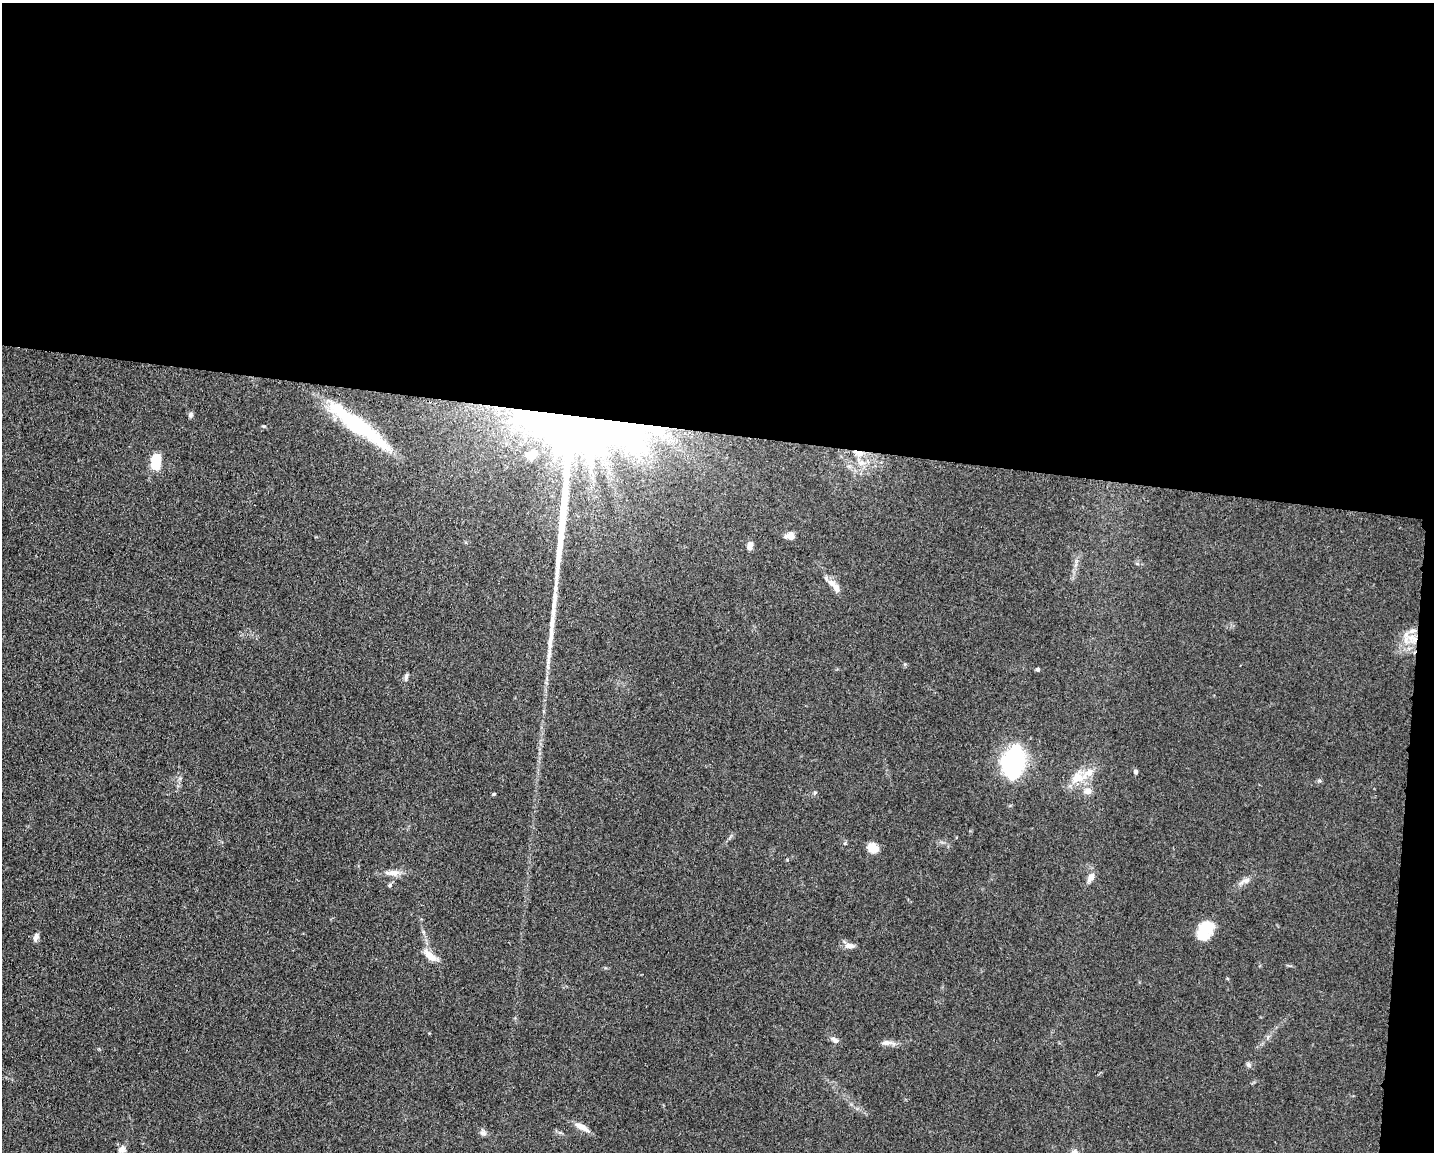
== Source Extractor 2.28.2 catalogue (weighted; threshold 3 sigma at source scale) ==
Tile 3 of 3 x 4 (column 3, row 1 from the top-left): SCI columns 3091-4522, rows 3461-4610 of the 4639 x 4618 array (HDU 1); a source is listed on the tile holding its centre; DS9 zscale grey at full resolution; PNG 1436 x 1154 px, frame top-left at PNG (2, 3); no overlay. Shown black and unused: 39% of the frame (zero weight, under 3 of 5 exposures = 1% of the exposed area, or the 3 px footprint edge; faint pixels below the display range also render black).
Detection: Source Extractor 2.28.2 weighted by HDU 2 'WHT'; one run over the whole footprint, this tile lists its part. Background 0.0763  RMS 0.0066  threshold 0.0295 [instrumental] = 3 sigma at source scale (4.5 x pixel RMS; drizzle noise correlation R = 1.50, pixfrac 1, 0.05/0.05 arcsec/px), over >= 5 px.
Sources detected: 42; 4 inside a brighter object's white glare — not listed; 4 inside a brighter listed object's ellipse — not listed separately; the other 34 listed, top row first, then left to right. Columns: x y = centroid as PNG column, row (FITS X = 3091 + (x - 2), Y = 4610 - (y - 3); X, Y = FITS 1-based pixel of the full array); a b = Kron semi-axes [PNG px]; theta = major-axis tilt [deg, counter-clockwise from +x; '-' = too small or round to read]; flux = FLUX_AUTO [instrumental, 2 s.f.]
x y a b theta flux
190 415 7 6 - 1.4
264 426 5 3 - 0.72
359 426 72 15 -35 60
578 427 96 38 -7 810
858 453 14 7 -15 5.6
156 458 13 12 - 9.4
861 463 11 8 3 5
790 536 10 7 -5 5.2
750 545 10 6 79 3.2
835 586 23 7 -47 6.3
1412 638 15 9 -19 8.5
1038 669 4 4 - 1.3
406 676 10 5 77 1.6
1013 765 31 19 84 84
1136 771 5 5 - 1.6
1077 777 21 16 34 13
1087 791 11 8 15 4.1
814 793 6 4 71 0.86
494 794 5 4 - 0.74
873 848 11 10 - 8.6
393 873 20 8 -1 5.8
1091 877 10 7 55 4.9
1245 881 18 7 22 3.8
390 885 6 5 - 1.1
1208 927 18 16 -19 12
36 937 8 6 68 3.1
849 946 13 7 -3 4
430 956 17 7 -42 9
835 1040 10 6 -37 2.8
887 1043 20 6 -3 4.2
1248 1065 7 4 -46 1.3
582 1127 19 7 -29 6.3
483 1133 10 7 -15 2.2
122 1149 10 8 51 4.5
Overlapping masked pixels (flux is a lower limit): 3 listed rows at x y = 578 427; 858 453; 1412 638